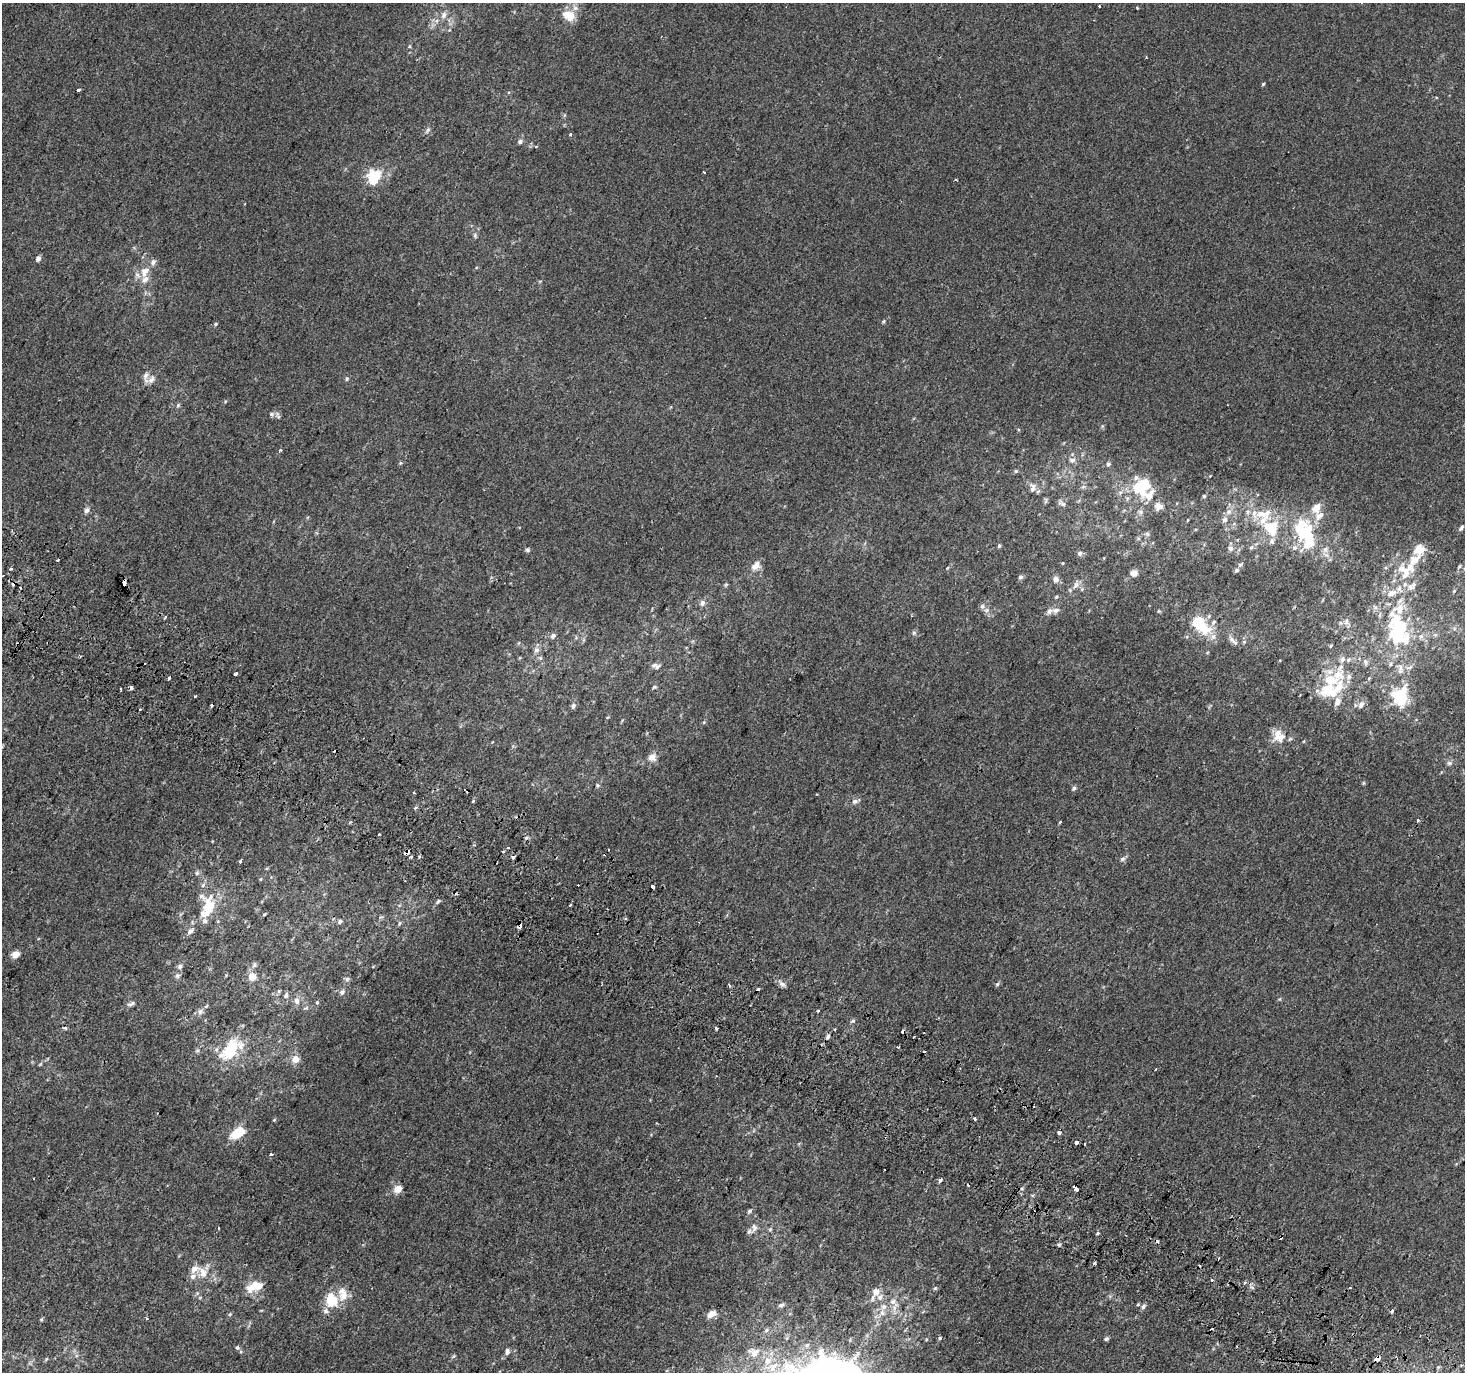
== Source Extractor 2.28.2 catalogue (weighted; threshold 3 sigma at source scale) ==
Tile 6 of 4 x 4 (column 2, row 2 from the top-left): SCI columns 1496-2958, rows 3039-4408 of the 5908 x 6010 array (HDU 1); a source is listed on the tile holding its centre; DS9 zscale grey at full resolution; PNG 1467 x 1374 px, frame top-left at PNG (2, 3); no overlay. Shown black and unused: <1% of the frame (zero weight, under 2 of 3 exposures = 2% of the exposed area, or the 3 px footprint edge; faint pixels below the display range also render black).
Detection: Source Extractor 2.28.2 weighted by HDU 2 'WHT'; one run over the whole footprint, this tile lists its part. Background 6.26e-04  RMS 0.0036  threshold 0.0164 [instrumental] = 3 sigma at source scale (4.5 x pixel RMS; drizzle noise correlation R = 1.50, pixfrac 1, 0.0396/0.0396 arcsec/px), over >= 5 px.
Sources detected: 259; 2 inside a brighter object's white glare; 24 cosmic-ray / hot-pixel residue — not listed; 34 inside a brighter listed object's ellipse — not listed separately; the other 199 listed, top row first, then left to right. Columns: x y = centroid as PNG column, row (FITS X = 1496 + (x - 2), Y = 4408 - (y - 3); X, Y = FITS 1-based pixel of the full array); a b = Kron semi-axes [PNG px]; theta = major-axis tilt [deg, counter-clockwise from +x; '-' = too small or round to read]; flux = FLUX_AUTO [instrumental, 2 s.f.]
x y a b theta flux
1099 6 3 2 - 0.4
1137 8 3 3 - 0.3
444 15 9 7 59 1.7
569 15 15 11 -25 5.7
409 46 5 3 - 0.38
1263 84 4 4 - 0.46
78 90 4 4 - 3.7
564 115 6 4 89 0.45
427 130 10 5 50 0.86
570 134 4 3 - 0.57
520 141 6 6 - 1.1
704 172 3 3 - 1.1
374 178 19 13 71 12
955 179 4 2 - 0.37
475 236 7 5 -67 0.67
38 259 7 5 70 1.1
145 272 15 11 61 4.3
883 321 6 4 68 0.46
215 324 5 4 - 0.43
146 377 17 7 88 2
347 379 5 4 - 0.51
178 405 6 5 - 0.63
272 414 6 6 - 0.98
278 417 7 4 -72 0.63
280 450 3 3 - 1.3
1072 460 9 7 6 1.4
1108 464 6 5 - 0.65
1016 471 5 5 - 0.47
1141 487 18 16 42 16
1033 488 14 9 81 2.2
1204 496 5 4 - 0.39
1062 503 13 5 -30 1
1159 506 10 10 - 2.2
1316 508 11 8 55 3.9
87 510 7 6 - 1.2
1140 512 7 6 - 0.87
1229 512 8 7 - 1.4
1260 514 10 8 31 2.9
1188 520 4 2 - 0.24
1224 520 8 7 - 1.2
1271 528 17 14 -72 10
1461 528 8 4 57 0.77
1306 532 31 21 -81 19
1147 534 7 5 -15 0.74
999 546 5 4 - 0.56
1251 547 7 5 67 0.72
1230 548 7 7 - 1.2
1325 549 10 7 52 1.6
1419 549 13 11 34 4.7
527 550 6 6 - 0.68
1080 553 7 6 - 0.98
57 561 4 3 - 1.5
1240 565 6 5 - 0.68
756 566 13 9 42 2.9
947 568 5 3 - 0.33
11 569 4 3 - 0.51
1236 570 5 5 - 0.79
1403 570 31 15 -58 8.1
1134 573 8 6 11 2.2
1020 577 6 5 - 0.92
1055 579 7 6 - 1.9
124 583 5 3 - 3.8
726 585 6 4 67 0.5
1076 585 12 7 52 1.9
1454 591 5 4 - 0.38
1391 593 12 8 21 2.6
1056 597 5 4 - 0.46
702 603 8 6 60 1.5
987 610 8 6 2 1.2
1056 610 10 7 10 1.6
165 617 3 3 - 0.55
1214 622 8 5 42 0.74
1347 622 9 7 -71 1.5
1200 623 19 10 -51 17
1398 631 36 21 -75 35
914 633 6 5 - 0.68
553 636 6 6 - 1.1
1421 636 8 7 - 1.4
1235 642 11 5 -30 1.2
536 650 9 7 61 1.6
540 658 6 5 - 0.64
1365 662 9 4 -72 0.77
656 666 13 7 -12 1.4
1400 669 14 7 90 2
235 674 3 3 - 3.1
1338 675 29 16 69 11
169 678 4 3 - 0.64
654 687 6 4 16 0.51
121 689 3 2 - 0.58
1397 695 29 13 -56 13
195 696 3 3 - 0.7
1337 702 13 8 77 2.1
212 705 3 3 - 1.4
1361 705 10 7 53 1.4
573 706 7 6 - 1
1280 737 19 11 19 4.1
1304 741 5 3 - 0.27
652 757 10 8 19 2.6
1449 763 7 6 - 0.81
1363 783 6 4 90 0.42
597 785 5 5 - 0.53
1074 788 6 5 - 0.67
414 793 3 2 - 0.68
473 801 3 3 - 0.87
855 801 8 6 12 1.3
415 808 5 4 - 0.48
1418 820 3 3 - 0.55
1060 822 3 3 - 0.48
379 834 3 2 - 0.65
503 851 3 3 - 1.1
407 853 4 3 - 3.7
410 857 3 3 - 0.73
419 857 3 3 - 1.5
1122 859 7 5 17 0.86
240 861 3 3 - 1.4
197 873 7 6 - 0.87
652 887 4 3 - 3.6
438 901 7 4 48 0.65
570 905 3 3 - 1.4
209 906 29 18 -77 13
264 914 5 4 - 0.39
340 922 7 5 52 0.71
399 923 7 4 71 0.53
520 926 4 3 - 1.8
190 931 10 6 41 1.4
15 954 10 8 20 2.2
254 965 8 6 65 0.95
180 967 7 6 - 0.99
177 976 8 6 58 0.97
252 977 8 7 - 3.6
347 979 7 6 - 0.86
782 984 10 6 -15 1.3
997 984 6 5 - 0.61
730 986 4 3 - 0.89
342 992 8 6 47 1.1
286 995 9 6 74 0.84
297 1001 10 8 -74 1.6
317 1002 5 4 - 0.39
131 1004 11 6 25 1.1
818 1010 3 3 - 2.2
200 1011 9 6 73 1.2
853 1021 6 4 2 0.53
65 1028 6 4 1 0.51
716 1028 4 3 - 0.43
835 1029 3 3 - 0.99
828 1037 7 5 59 0.84
914 1037 3 2 - 0.77
899 1047 3 3 - 0.73
230 1050 35 18 43 16
924 1051 3 2 - 0.54
295 1059 9 9 - 2.9
40 1064 6 3 19 0.36
1155 1069 3 2 - 0.3
975 1119 3 2 - 1
274 1120 5 4 - 0.4
238 1133 16 8 33 9.6
1076 1142 3 3 - 6.4
1084 1144 3 3 - 0.78
271 1154 3 3 - 2.6
884 1169 3 3 - 1.2
940 1180 6 4 72 0.63
1022 1188 5 4 - 0.59
1075 1188 7 3 -48 4.6
398 1189 10 8 26 3.1
749 1211 7 5 52 0.73
754 1228 11 7 81 1.7
770 1229 6 4 2 0.51
1098 1233 5 4 - 0.47
1281 1237 3 3 - 1.8
1094 1263 3 3 - 1.9
203 1273 16 11 -70 4.3
1212 1280 3 3 - 1.1
254 1287 24 11 18 6
935 1288 5 4 - 0.45
876 1292 8 7 - 3
344 1295 18 13 60 4.8
200 1297 5 3 - 0.35
331 1300 13 11 -60 11
893 1302 10 8 30 2.2
1138 1304 5 4 - 0.39
781 1305 8 5 11 0.7
1143 1307 8 5 43 0.88
326 1311 8 7 - 1.4
882 1313 10 8 13 2.6
230 1314 5 4 - 0.46
711 1314 11 6 31 2.5
146 1318 4 3 - 0.42
41 1319 5 4 - 0.49
766 1330 6 5 - 0.64
940 1338 5 3 - 0.37
1106 1339 6 5 - 0.7
237 1348 6 5 - 0.63
507 1352 8 6 78 1.1
754 1352 16 12 -1 3.9
453 1356 6 5 - 0.52
1396 1357 3 2 - 0.45
1377 1358 5 4 - 3.9
46 1359 6 4 45 0.44
772 1367 16 12 43 6.2
Overlapping masked pixels (flux is a lower limit): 6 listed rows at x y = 57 561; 124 583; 407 853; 520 926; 1281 1237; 1377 1358
Isophote crosses this tile's border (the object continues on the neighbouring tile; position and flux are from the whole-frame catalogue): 1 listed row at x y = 772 1367
Unlisted compact peaks at least as high as the median listed source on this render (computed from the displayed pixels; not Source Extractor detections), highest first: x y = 1059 1245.